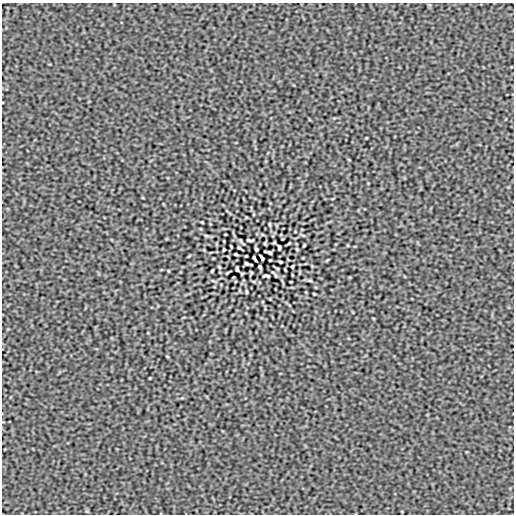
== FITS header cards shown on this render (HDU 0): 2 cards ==
NAXIS1  =                  512
NAXIS2  =                  512

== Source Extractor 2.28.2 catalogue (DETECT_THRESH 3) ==
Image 512 x 512 px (HDU 0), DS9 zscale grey, 1 PNG px = 1 image px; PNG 516 x 516 px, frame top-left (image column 1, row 512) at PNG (2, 3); no overlay
Background 6.59e-08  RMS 2.4e-05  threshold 7.33e-05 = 3 sigma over >= 5 px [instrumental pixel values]
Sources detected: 29; all 29 listed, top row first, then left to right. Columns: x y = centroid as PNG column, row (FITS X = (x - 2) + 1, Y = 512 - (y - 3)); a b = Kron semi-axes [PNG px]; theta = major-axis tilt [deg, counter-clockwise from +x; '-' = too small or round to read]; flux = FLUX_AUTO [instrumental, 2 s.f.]
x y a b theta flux
349 160 4 2 - 0.0012
202 222 3 2 - 0.0012
270 224 6 3 -81 0.0017
250 240 7 3 -1 0.0023
304 245 3 2 - 0.0017
279 247 4 3 - 0.0025
239 248 4 2 - 0.0014
256 249 4 3 - 0.0021
297 249 3 2 - 0.0015
224 250 3 2 - 0.0015
268 252 8 2 -16 0.0021
236 254 3 2 - 0.0018
254 258 6 2 -64 0.0027
262 258 6 2 -64 0.0027
270 260 3 2 - 0.0012
280 262 3 2 - 0.0018
248 264 8 2 -16 0.0021
292 266 3 2 - 0.0015
219 267 3 2 - 0.0015
260 267 4 3 - 0.0021
277 268 4 2 - 0.0014
237 269 4 3 - 0.0025
212 271 3 2 - 0.0017
273 272 11 2 -36 0.0023
266 276 7 3 -1 0.0023
310 280 6 4 -19 0.0018
246 292 6 3 -81 0.0017
314 294 3 2 - 0.0012
167 356 4 2 - 0.0012